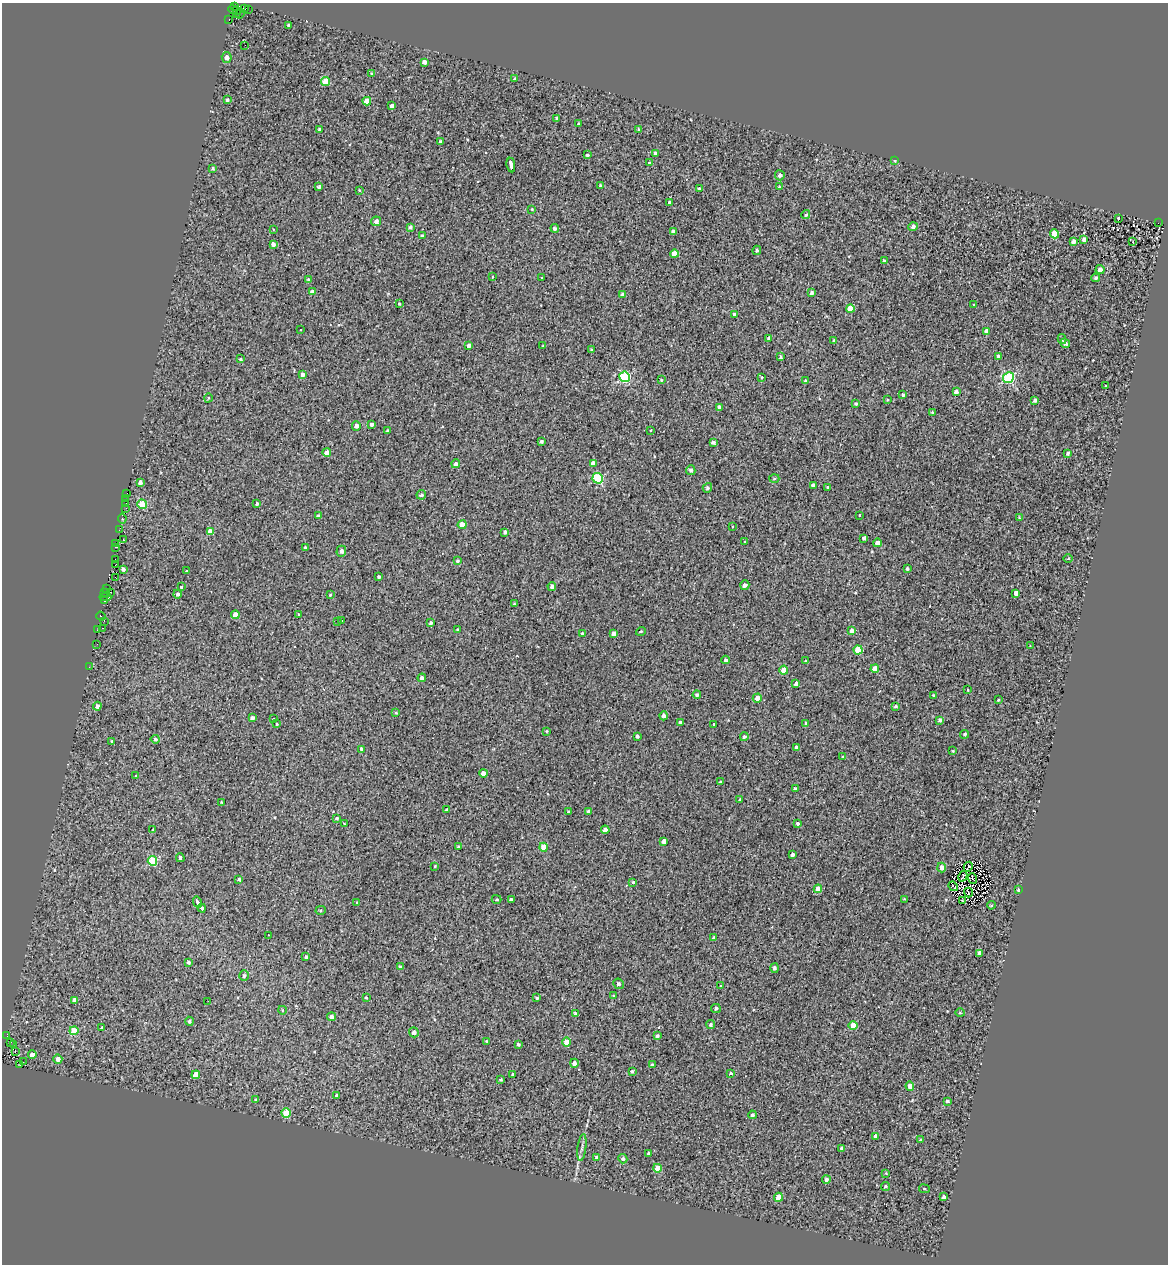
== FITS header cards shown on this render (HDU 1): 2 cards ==
NAXIS1  =                 1166
NAXIS2  =                 1262

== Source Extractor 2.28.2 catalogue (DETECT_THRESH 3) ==
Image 1166 x 1262 px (HDU 1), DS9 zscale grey, 1 PNG px = 1 image px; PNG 1170 x 1266 px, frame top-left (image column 1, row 1262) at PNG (2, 3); each listed source drawn as its Kron ellipse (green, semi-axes under 4 px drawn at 4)
Background 0.326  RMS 1.4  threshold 4.11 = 3 sigma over >= 5 px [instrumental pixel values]
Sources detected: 314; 3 with non-positive FLUX_AUTO (blend fragments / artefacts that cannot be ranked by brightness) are neither listed nor drawn; the other 311 listed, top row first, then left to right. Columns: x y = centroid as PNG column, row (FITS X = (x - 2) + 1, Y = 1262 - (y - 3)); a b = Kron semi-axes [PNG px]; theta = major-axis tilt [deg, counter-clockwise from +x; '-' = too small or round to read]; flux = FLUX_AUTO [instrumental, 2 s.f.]
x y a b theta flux
234 6 3 2 - 150
245 9 3 2 - 470
248 9 2 2 - 89
233 10 5 3 - 140
237 10 3 2 - 220
236 13 3 2 - 35
240 13 5 2 - 470
229 19 3 2 - 800
289 25 3 3 - 160
245 45 2 2 - 46
227 58 5 5 - 390
424 62 4 4 - 340
372 74 4 3 - 150
515 79 4 3 - 220
325 81 4 4 - 2100
227 100 3 3 - 160
367 101 4 4 - 1200
392 106 4 3 - 310
557 119 3 3 - 190
578 124 3 3 - 890
319 129 3 3 - 190
639 130 4 3 - 150
440 142 3 3 - 180
655 154 3 3 - 220
587 155 3 3 - 130
895 161 4 2 - 75
649 162 3 3 - 150
511 165 7 3 -81 2500
212 168 4 3 - 130
780 175 5 5 - 310
600 186 4 3 - 150
319 187 4 4 - 160
779 187 3 2 - 78
699 188 4 4 - 210
359 190 3 3 - 77
669 202 4 3 - 150
532 209 4 4 - 79
806 215 4 4 - 98
1118 218 3 3 - 1200
376 221 5 4 - 390
1158 223 3 2 - 180
410 227 4 4 - 230
913 227 5 4 - 310
555 228 4 4 - 200
273 229 3 2 - 58
673 231 4 3 - 240
1054 234 4 4 - 2300
422 236 4 4 - 200
1084 240 4 4 - 230
1073 241 4 4 - 460
1133 242 3 3 - 150
273 244 4 3 - 240
757 250 5 4 - 160
674 254 4 4 - 940
884 261 3 3 - 180
1100 270 4 4 - 480
493 277 3 3 - 550
541 277 3 2 - 210
1095 278 4 4 - 180
308 279 4 3 - 85
312 292 4 4 - 330
812 293 4 3 - 220
623 295 4 3 - 290
399 304 4 3 - 110
974 304 3 3 - 200
850 308 4 4 - 960
735 315 4 4 - 410
301 330 3 2 - 100
987 331 4 4 - 510
769 338 4 3 - 190
1062 339 5 4 - 180
834 341 3 3 - 170
1065 343 5 4 - 300
469 346 4 3 - 300
543 346 3 2 - 73
591 349 4 3 - 84
999 356 4 3 - 240
781 357 3 3 - 140
240 359 3 3 - 100
302 374 4 3 - 290
625 377 5 5 - 8300
762 378 3 3 - 330
1008 378 5 5 - 9400
661 380 4 3 - 75
805 381 3 3 - 170
1106 386 3 2 - 98
956 392 3 3 - 300
903 395 4 3 - 150
208 398 4 3 - 68
887 400 3 2 - 70
1035 400 3 3 - 220
856 404 3 3 - 160
719 407 4 4 - 220
932 412 3 3 - 81
371 424 3 3 - 240
356 426 4 4 - 410
387 430 3 3 - 140
651 430 2 2 - 79
541 441 3 3 - 180
713 442 4 3 - 240
327 452 4 4 - 420
1068 454 4 4 - 200
593 463 4 4 - 550
456 464 4 4 - 260
691 470 5 4 - 210
598 478 5 5 - 5900
774 478 5 3 - 100
140 482 4 3 - 250
813 485 4 3 - 330
828 487 3 3 - 180
707 488 5 4 - 180
127 493 3 2 - 77
421 495 5 4 - 170
126 499 2 2 - 44
125 503 3 2 - 330
142 504 5 4 - 3500
257 504 3 3 - 130
126 508 3 2 - 120
859 515 3 2 - 72
318 516 4 3 - 180
122 518 5 3 - 870
1019 518 3 3 - 71
462 525 4 4 - 1300
733 527 3 3 - 330
119 530 2 2 - 280
210 531 4 4 - 570
505 532 4 3 - 200
864 538 4 3 - 260
123 539 3 2 - 280
745 541 3 2 - 150
116 543 2 2 - 34
877 543 4 4 - 500
116 547 3 2 - 92
305 548 4 4 - 160
341 551 5 5 - 320
115 559 3 2 - 190
1068 559 5 3 - 87
457 561 3 3 - 110
115 565 2 2 - 85
123 569 4 3 - 220
907 569 3 3 - 180
187 571 4 3 - 86
115 577 2 2 - 160
379 577 3 3 - 150
745 585 5 4 - 300
552 586 4 4 - 330
181 587 3 3 - 210
107 588 3 3 - 320
105 592 3 2 - 220
111 592 3 2 - 120
1016 593 4 3 - 540
177 594 4 4 - 220
330 595 4 3 - 87
105 597 6 3 -3 1000
104 601 2 2 - 58
514 604 4 3 - 93
298 614 3 2 - 75
235 615 4 4 - 1000
101 616 5 2 - 130
342 620 3 2 - 100
104 621 3 2 - 130
338 621 3 2 - 88
431 623 3 3 - 200
103 628 3 2 - 260
97 630 3 2 - 250
458 630 3 3 - 210
641 631 5 3 - 81
851 631 4 4 - 300
614 633 4 4 - 450
582 634 4 3 - 230
97 644 3 2 - 68
1030 646 2 2 - 51
858 650 4 4 - 3100
726 660 4 4 - 210
806 661 3 3 - 120
89 667 2 2 - 74
875 669 4 4 - 1100
784 670 4 4 - 1300
422 678 4 4 - 290
796 683 4 3 - 260
968 689 3 3 - 150
697 695 4 3 - 220
934 695 3 3 - 120
757 698 4 4 - 610
998 700 3 2 - 64
97 706 4 4 - 320
895 706 4 3 - 140
396 713 3 3 - 91
664 716 4 4 - 360
252 718 4 3 - 250
273 719 3 2 - 68
940 720 4 3 - 210
680 723 3 3 - 250
806 723 4 3 - 140
277 724 3 3 - 120
714 724 3 2 - 150
546 731 3 3 - 79
965 734 4 4 - 150
637 736 3 3 - 220
744 737 4 4 - 190
155 739 4 4 - 150
112 741 3 3 - 1600
796 747 4 3 - 210
362 749 4 3 - 240
953 751 3 2 - 67
843 757 3 3 - 1700
483 773 4 4 - 760
136 776 3 3 - 460
720 782 3 2 - 70
795 789 4 4 - 190
740 799 3 3 - 140
222 802 4 3 - 110
447 810 4 3 - 260
589 811 4 3 - 240
569 812 4 3 - 180
337 818 4 3 - 130
344 823 3 2 - 55
797 823 3 3 - 3300
153 830 3 3 - 720
605 830 4 4 - 500
664 841 4 4 - 510
458 847 4 4 - 150
544 847 4 4 - 1400
792 855 4 3 - 230
180 858 4 3 - 1700
152 861 5 4 - 4600
435 866 3 3 - 110
942 867 5 4 - 530
968 867 5 2 - 95
963 876 5 2 - 73
973 878 5 2 - 100
239 879 3 3 - 150
633 882 3 3 - 450
953 886 5 2 - 82
818 889 4 4 - 870
1018 890 3 3 - 120
968 892 5 2 - 56
496 899 5 4 - 110
904 899 4 3 - 92
511 900 4 3 - 210
963 901 4 2 - 91
197 902 6 3 -60 1500
357 903 3 3 - 120
991 905 4 4 - 87
202 908 4 3 - 1500
321 910 5 4 - 110
268 935 2 2 - 68
714 938 4 3 - 150
979 953 4 3 - 300
306 957 3 3 - 140
188 962 4 3 - 190
400 967 4 3 - 210
775 968 5 4 - 230
244 975 5 4 - 210
618 984 5 5 - 210
721 986 3 3 - 87
613 996 3 3 - 76
366 998 3 2 - 94
537 998 3 3 - 120
75 1000 4 4 - 520
208 1001 2 2 - 200
716 1008 5 4 - 220
282 1010 4 3 - 67
575 1013 4 4 - 200
960 1013 4 3 - 72
331 1017 4 4 - 380
189 1021 4 4 - 210
711 1025 4 4 - 150
853 1026 4 4 - 1300
102 1028 3 3 - 190
74 1031 4 4 - 2000
414 1032 5 4 - 370
7 1036 2 2 - 330
657 1036 4 3 - 210
486 1041 2 2 - 64
11 1042 3 2 - 82
567 1042 4 4 - 1200
518 1044 4 3 - 160
13 1045 3 2 - 140
15 1052 3 2 - 160
32 1055 4 4 - 610
58 1059 5 4 - 440
23 1062 3 2 - 1800
574 1063 4 4 - 360
20 1065 3 3 - 960
652 1065 3 3 - 170
632 1071 4 3 - 130
731 1073 3 3 - 130
513 1074 4 4 - 180
196 1075 4 4 - 1100
501 1079 4 3 - 120
910 1086 4 4 - 1000
337 1096 3 3 - 170
256 1100 4 3 - 150
947 1101 4 3 - 190
286 1113 5 4 - 1900
752 1115 4 4 - 170
876 1136 4 4 - 420
920 1140 3 3 - 150
582 1147 13 3 83 270
842 1148 4 3 - 250
649 1153 3 3 - 150
597 1157 4 4 - 240
623 1159 5 4 - 170
657 1168 4 4 - 1300
886 1173 3 2 - 70
826 1179 4 4 - 260
886 1186 4 4 - 160
924 1189 5 3 - 91
778 1197 4 4 - 1300
944 1197 3 3 - 210
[3 non-positive-flux detections neither listed nor drawn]